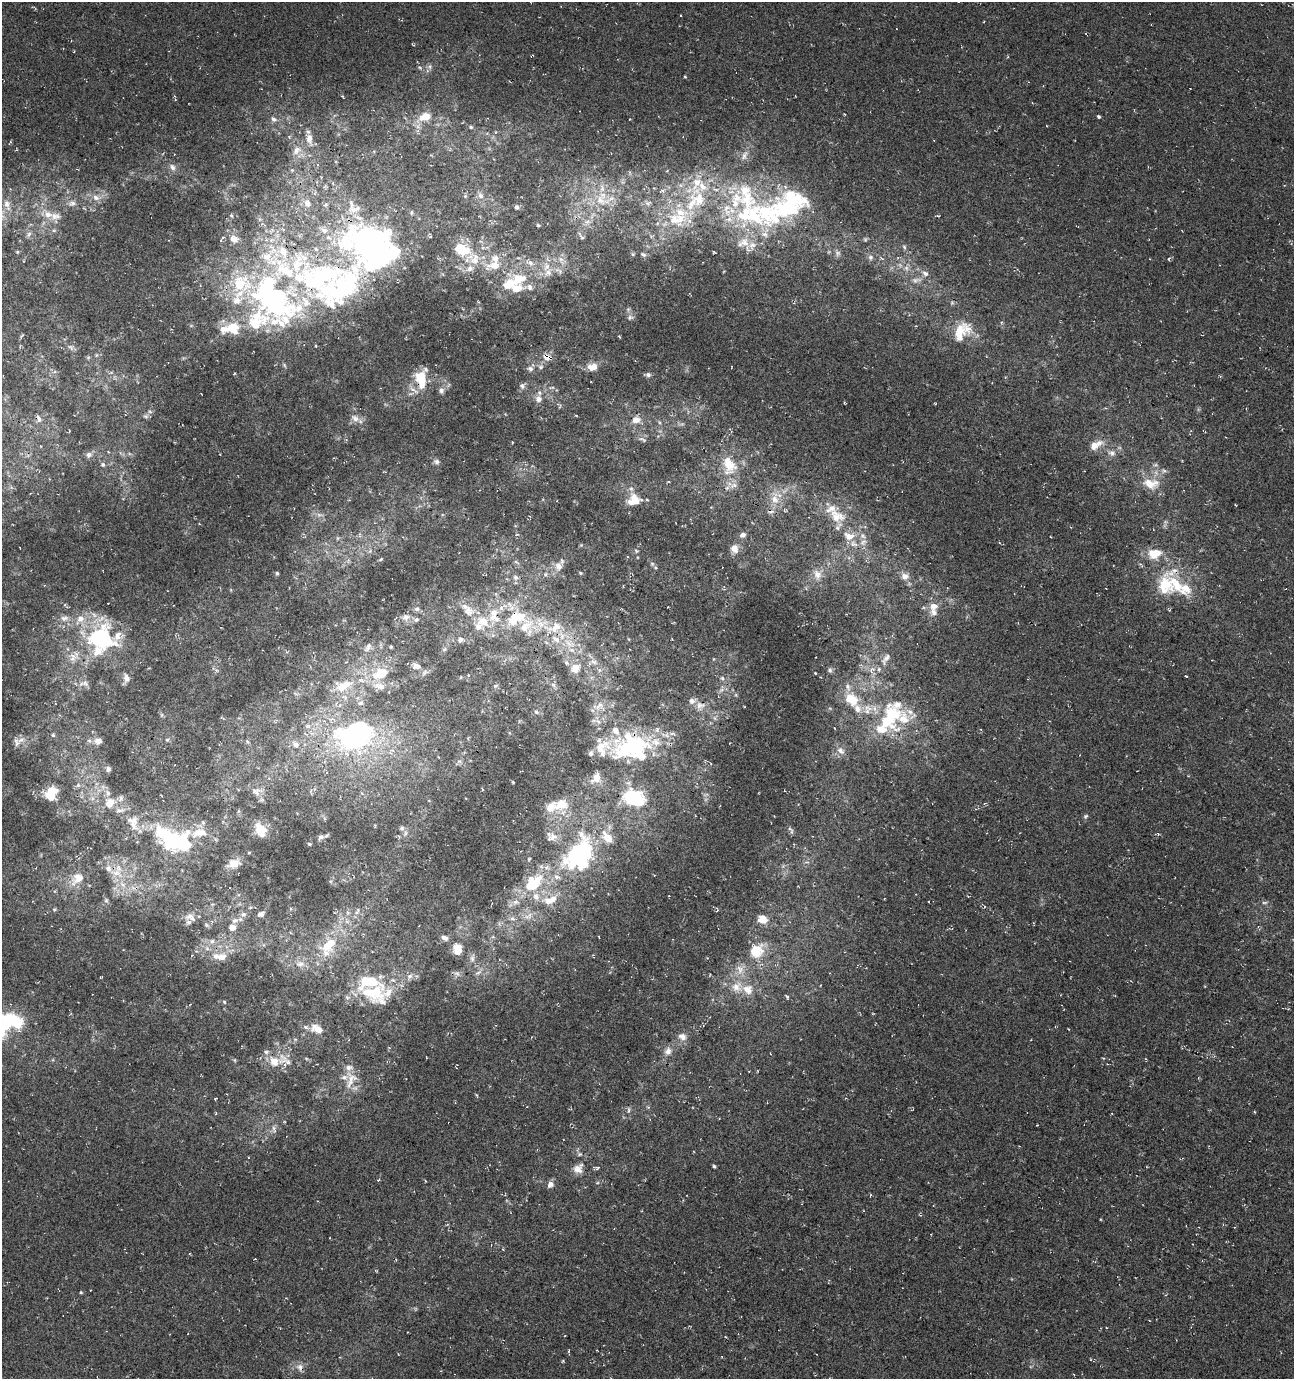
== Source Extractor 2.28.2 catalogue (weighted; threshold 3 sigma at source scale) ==
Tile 6 of 4 x 4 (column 2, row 2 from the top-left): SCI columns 1509-2800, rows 2765-4141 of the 5661 x 5522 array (HDU 1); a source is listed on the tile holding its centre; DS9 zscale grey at full resolution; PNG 1296 x 1381 px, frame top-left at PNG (2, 2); no overlay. Shown black and unused: <1% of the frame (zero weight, under 3 of 4 exposures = <1% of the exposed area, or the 3 px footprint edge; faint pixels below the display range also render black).
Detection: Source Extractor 2.28.2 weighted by HDU 2 'WHT'; one run over the whole footprint, this tile lists its part. Background -0.0179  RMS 0.0061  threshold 0.0274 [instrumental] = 3 sigma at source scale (4.5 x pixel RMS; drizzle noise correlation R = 1.50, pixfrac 1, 0.0396/0.0396 arcsec/px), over >= 5 px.
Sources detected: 344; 14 inside a brighter object's white glare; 2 cosmic-ray / hot-pixel residue — not listed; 90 inside a brighter listed object's ellipse — not listed separately; the other 238 listed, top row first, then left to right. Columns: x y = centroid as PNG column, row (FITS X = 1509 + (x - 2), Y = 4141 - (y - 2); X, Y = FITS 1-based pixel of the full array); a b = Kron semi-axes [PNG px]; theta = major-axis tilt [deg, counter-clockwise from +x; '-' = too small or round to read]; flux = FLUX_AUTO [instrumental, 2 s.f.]
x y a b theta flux
420 68 6 4 -20 0.81
685 76 3 3 - 0.68
1190 88 2 2 - 0.34
425 116 15 9 18 8.6
1099 116 4 4 - 0.94
274 119 7 6 - 1.7
471 127 5 4 - 0.78
309 139 14 8 -86 4.2
296 150 13 8 55 4.3
744 156 13 6 65 3.1
172 167 10 7 -58 2.6
292 170 5 5 - 0.73
465 196 6 4 46 0.85
481 196 9 7 -46 2.5
96 197 10 8 -21 3.6
601 200 29 14 -13 17
72 203 10 6 -1 2.3
307 203 9 8 - 4.1
648 203 10 6 23 2.6
7 205 17 9 -71 6.6
326 205 7 6 - 1.3
517 207 6 5 - 1.3
353 208 25 17 -56 13
412 212 6 3 71 0.74
48 215 12 10 -20 6.8
751 215 98 35 -21 130
938 216 5 3 - 0.57
680 218 24 16 65 20
588 221 9 6 7 2.7
538 225 4 3 - 0.78
29 234 8 5 60 1.9
581 236 14 4 -53 1.8
234 239 12 9 -27 4.8
904 247 7 5 -60 1.3
461 249 17 12 -20 16
17 252 5 4 - 0.83
633 254 5 5 - 0.86
643 254 8 5 -25 1.4
870 257 8 8 - 2
1169 259 5 3 - 0.67
475 260 15 13 70 8.8
561 260 11 6 -68 3.3
530 263 9 6 -28 2.7
494 265 18 10 2 8.6
546 266 13 9 81 6.1
906 268 8 6 -47 2.3
925 273 9 7 -32 2.7
322 276 95 50 -3 180
519 279 22 17 10 18
916 280 16 7 8 3.8
236 301 18 13 28 10
630 317 7 6 - 1.5
282 321 61 26 28 40
232 328 21 16 5 16
959 332 29 17 62 17
619 336 3 3 - 0.53
71 347 10 6 -45 2.1
547 357 10 7 -19 5.2
541 367 7 6 - 1.6
592 367 13 9 4 5.4
530 369 8 7 - 2.1
648 375 7 6 - 1.4
420 377 19 18 - 13
1005 378 4 3 - 0.73
522 386 8 7 - 1.9
441 390 8 7 - 2.2
538 399 10 9 - 3.7
150 412 6 4 -20 0.91
146 416 8 6 -20 1.4
355 418 12 8 -40 4.1
39 419 11 6 -63 2.5
636 420 12 9 12 4.7
642 439 13 4 -25 1.5
1094 446 15 10 28 5.9
1112 453 10 8 -24 3.1
89 455 9 8 - 2.6
436 462 8 7 - 1.9
103 465 7 6 - 1.6
729 465 27 17 -72 18
1155 465 6 4 18 1
1164 471 7 5 27 1.4
1149 484 22 14 -21 12
775 499 17 11 -89 8.4
635 500 15 11 -46 9.8
837 516 24 16 -24 13
743 535 8 6 12 2
849 536 16 10 -15 7.6
338 538 6 4 90 0.78
581 545 5 5 - 0.67
734 549 9 8 - 5.2
636 551 6 4 -55 0.86
1154 553 17 12 7 12
381 559 6 4 32 0.74
652 564 6 4 -1 0.88
558 566 13 10 -59 4.6
277 573 4 4 - 0.83
580 573 5 4 - 0.73
546 574 6 4 71 0.92
817 574 12 10 -77 5.1
905 576 8 8 - 3.6
516 577 8 6 -44 2
1165 585 32 22 -80 25
934 606 10 8 -2 4.3
417 609 7 6 - 1.5
468 611 16 13 -30 8.1
494 613 12 10 36 6.2
406 617 10 9 - 3.5
64 618 12 8 14 3.9
514 619 24 13 70 16
416 620 6 5 - 1.4
483 621 17 13 -32 12
525 627 27 14 49 14
555 627 20 12 30 9.5
101 639 31 27 -11 72
460 639 7 7 - 2.2
368 647 15 6 61 2.7
391 647 4 3 - 0.63
445 649 6 4 70 0.98
886 658 20 7 53 4.2
72 659 11 8 18 4.7
594 662 9 6 -18 1.9
416 666 12 7 2 3.6
575 668 12 10 62 5.8
216 670 7 4 -45 1.3
830 670 6 6 - 1.4
872 670 13 8 51 4
381 673 19 11 29 16
815 673 3 2 - 0.38
1186 676 3 2 - 0.49
126 678 11 8 -74 3.3
722 678 6 6 - 1.2
361 680 8 6 -16 2.1
85 683 10 8 -28 3
553 685 7 5 -60 1.4
380 686 18 9 -21 5.8
495 686 6 5 - 0.95
342 687 19 15 20 11
852 699 23 16 -46 16
361 703 7 6 - 1.6
599 706 15 8 39 4.2
700 706 14 10 12 5.4
536 712 6 4 -23 1.1
904 718 39 32 59 28
598 721 7 4 -20 1.3
311 733 8 5 -66 2
354 733 34 19 17 80
53 735 5 5 - 1
21 740 16 7 26 4.7
167 740 5 5 - 0.92
98 741 9 8 - 4.2
247 741 6 4 -46 0.85
296 744 8 7 - 2.9
629 747 46 36 33 67
840 751 12 8 -37 3.8
459 761 7 4 -18 1.2
108 769 6 6 - 1.7
78 785 6 6 - 1.3
482 789 4 2 - 0.44
311 791 9 3 83 0.83
256 792 12 10 -54 4.1
108 793 9 6 -74 2.2
50 795 14 9 -38 9.3
121 798 10 6 61 2.1
634 798 25 17 -27 36
110 803 11 9 47 7.9
561 804 20 15 19 12
120 810 15 5 5 2.6
1085 816 7 4 27 0.96
133 820 17 9 2 5
375 826 5 3 - 0.62
402 828 7 6 - 1.5
790 829 6 5 - 1.3
261 830 15 11 -62 11
405 833 7 4 89 1.4
321 837 8 6 19 2.1
399 837 5 4 - 0.83
552 837 16 10 24 4.5
169 839 53 26 9 49
309 844 5 4 - 0.71
529 859 6 3 46 0.62
575 860 60 29 73 71
234 863 14 10 5 7.3
116 873 15 8 -8 6.4
78 878 19 12 37 11
533 883 25 16 43 28
122 884 10 5 -45 3.2
106 900 6 5 - 1.1
515 902 9 6 16 2.8
1264 902 9 4 -1 1.2
54 910 7 5 16 1
717 910 5 3 - 0.61
357 911 12 4 65 1.6
348 913 6 4 -20 1
243 914 8 7 - 2.3
261 914 9 7 24 2.3
528 916 14 7 36 3.9
190 917 15 10 -31 4.4
512 918 6 6 - 1.6
763 919 10 9 - 7.4
235 920 9 7 19 3
232 927 5 5 - 6.8
599 937 3 2 - 0.42
445 938 9 6 -24 2.1
286 940 3 3 - 0.54
212 941 6 6 - 1.8
328 945 28 16 40 21
207 948 6 6 - 1.8
457 949 11 8 -76 8.3
756 951 18 15 41 17
221 957 13 10 13 6
472 958 9 6 -75 2
300 964 13 8 6 4.3
740 969 14 10 -72 6.2
409 976 9 6 41 2.3
737 987 15 14 - 9.7
372 992 39 24 -6 31
787 996 7 3 -49 0.93
224 1002 6 3 -46 0.62
13 1020 30 14 -20 32
317 1029 15 8 -24 8.1
682 1036 11 9 -23 3.9
668 1051 11 9 61 3.8
426 1057 3 2 - 0.42
285 1061 25 14 -40 9.7
351 1079 26 15 74 10
629 1110 8 4 83 1.3
216 1113 5 3 - 0.45
274 1129 10 5 -67 2.1
580 1154 5 5 - 1
714 1166 5 4 - 0.83
598 1168 8 3 45 0.75
578 1169 12 10 -7 4.7
378 1180 5 3 - 0.57
425 1181 4 2 - 0.43
550 1184 9 8 - 2.8
81 1292 4 3 - 0.69
563 1361 4 3 - 0.62
300 1367 10 9 - 3.4
Overlapping masked pixels (flux is a lower limit): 9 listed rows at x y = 751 215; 322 276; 547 357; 635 500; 514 619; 629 747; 575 860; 116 873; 300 1367
Isophote crosses this tile's border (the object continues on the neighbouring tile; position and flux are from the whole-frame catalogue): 1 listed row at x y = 13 1020
Unlisted compact peaks at least as high as the median listed source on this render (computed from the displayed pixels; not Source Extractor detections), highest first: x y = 513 782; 430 66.